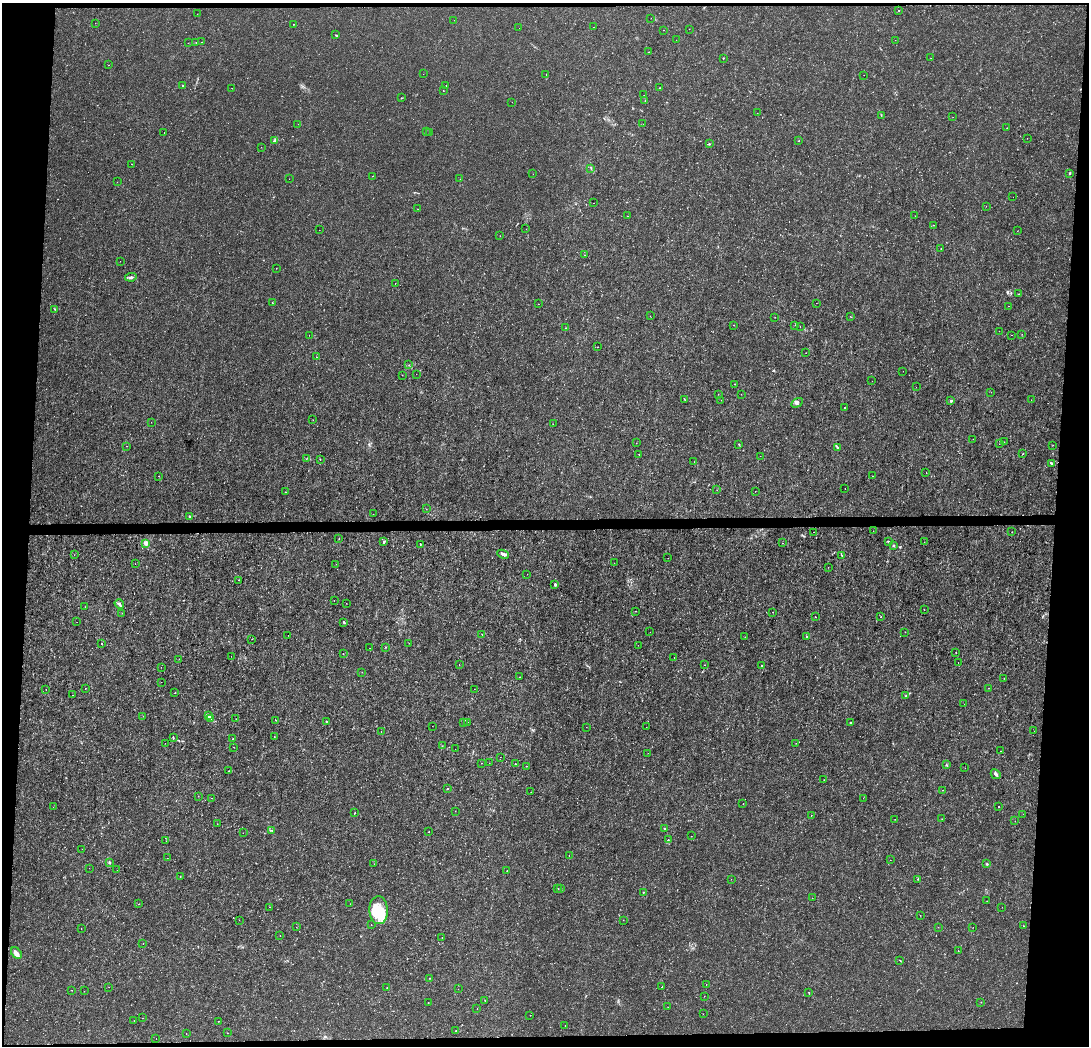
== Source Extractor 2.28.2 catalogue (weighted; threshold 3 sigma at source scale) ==
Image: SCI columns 12-4358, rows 217-4391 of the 4358 x 4605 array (HDU 1 of 3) = the unmasked area's bounding box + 8 px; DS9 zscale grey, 4 x 4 block average (1 PNG px = mean of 4 x 4 image px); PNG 1091 x 1048 px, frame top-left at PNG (2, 3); each listed source drawn as its Kron ellipse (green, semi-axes under 4 px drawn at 4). Shown black and unused: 8% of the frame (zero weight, under 3 of 4 exposures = <1% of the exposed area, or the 3 px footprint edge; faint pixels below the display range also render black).
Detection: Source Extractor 2.28.2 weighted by HDU 2 'WHT'. Background -1.94e-04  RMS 8.4e-04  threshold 0.00377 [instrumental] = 3 sigma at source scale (4.5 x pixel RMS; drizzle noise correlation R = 1.50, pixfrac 1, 0.0396/0.0396 arcsec/px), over >= 5 px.
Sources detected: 342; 4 too faint to see at this stretch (4 x 4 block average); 1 inside a brighter object's white glare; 4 cosmic-ray / hot-pixel residue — neither listed nor drawn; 3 coinciding with a brighter row at this scale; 6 inside a brighter listed object's ellipse — not listed separately; the other 324 listed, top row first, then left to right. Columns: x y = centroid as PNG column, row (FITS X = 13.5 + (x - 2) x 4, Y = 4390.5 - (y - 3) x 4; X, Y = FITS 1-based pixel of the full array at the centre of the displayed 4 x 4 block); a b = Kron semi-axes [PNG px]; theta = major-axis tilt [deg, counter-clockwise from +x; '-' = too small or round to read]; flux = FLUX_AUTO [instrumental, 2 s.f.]
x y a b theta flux
899 10 2 2 - 0.39
197 14 2 2 - 0.2
651 18 2 2 - 0.067
454 20 2 2 - 0.077
95 23 2 2 - 0.21
293 24 2 2 - 0.12
593 27 2 2 - 0.12
519 28 2 2 - 0.16
689 29 2 2 - 0.11
663 30 2 2 - 0.19
336 35 2 2 - 0.17
676 40 2 2 - 0.09
895 40 2 2 - 0.2
196 42 2 2 - 0.14
201 42 2 2 - 0.095
188 43 2 2 - 0.18
649 52 2 2 - 0.15
723 58 2 2 - 0.26
931 58 2 2 - 0.09
109 65 2 2 - 0.075
423 74 2 2 - 0.11
546 75 2 2 - 0.2
864 75 2 2 - 0.14
182 85 2 2 - 0.21
446 85 2 2 - 0.39
232 88 2 2 - 0.1
660 88 2 2 - 0.16
443 91 2 2 - 0.11
644 95 2 2 - 0.092
401 98 2 2 - 0.19
645 100 2 2 - 0.2
512 102 2 2 - 0.078
757 113 2 2 - 0.1
881 115 2 2 - 0.23
953 117 2 2 - 0.088
298 124 2 2 - 0.083
643 124 2 2 - 0.12
1007 128 2 2 - 0.15
164 132 2 2 - 0.1
426 132 2 2 - 0.056
429 132 2 2 - 0.14
1027 138 2 2 - 0.068
274 141 4 2 - 0.55
799 141 2 2 - 0.16
709 144 2 2 - 0.41
261 147 2 2 - 0.071
131 164 2 2 - 0.12
591 168 2 2 - 0.21
1070 173 3 2 - 0.42
533 174 2 2 - 0.12
373 176 2 2 - 0.17
289 179 2 2 - 0.076
460 179 2 2 - 0.076
117 182 2 2 - 0.079
1013 197 2 2 - 0.064
594 203 2 2 - 0.12
986 206 2 2 - 0.065
418 209 2 2 - 0.14
628 216 2 2 - 0.18
915 216 2 2 - 0.084
933 225 2 2 - 0.18
526 229 2 2 - 0.085
319 230 2 2 - 0.074
1017 231 2 2 - 0.1
500 236 2 2 - 0.099
941 248 2 2 - 0.14
584 255 2 2 - 0.15
120 261 2 2 - 0.12
276 268 2 2 - 0.22
131 277 6 2 11 1
395 283 2 2 - 0.15
1018 294 2 2 - 0.22
272 303 2 2 - 0.13
816 303 2 2 - 0.089
538 304 2 2 - 0.17
1008 306 2 2 - 0.16
55 309 3 2 - 0.23
650 316 2 2 - 0.1
850 316 2 2 - 0.13
775 317 2 2 - 0.11
734 325 2 2 - 0.18
795 325 2 2 - 0.082
800 327 2 2 - 0.17
566 328 2 2 - 0.15
999 331 2 2 - 0.059
1022 334 2 2 - 0.081
309 335 2 2 - 0.074
1012 335 2 2 - 0.22
598 347 2 2 - 0.16
806 353 2 2 - 0.096
317 357 2 2 - 0.1
409 365 2 2 - 0.15
903 371 2 2 - 0.24
416 374 2 2 - 0.1
402 375 2 2 - 0.096
872 381 2 2 - 0.08
735 384 2 2 - 0.15
916 387 2 2 - 0.077
991 392 2 2 - 0.12
718 394 2 2 - 0.12
741 394 2 2 - 0.081
684 399 3 2 - 0.25
721 400 2 2 - 0.067
1031 400 2 2 - 0.078
951 401 3 2 - 0.59
797 403 6 3 30 1
845 407 2 2 - 0.48
313 420 2 2 - 0.1
151 422 2 2 - 0.073
553 424 2 2 - 0.092
973 439 2 2 - 0.13
1004 442 2 2 - 0.1
636 443 2 2 - 0.085
739 444 3 2 - 0.28
999 444 2 2 - 0.2
1053 445 2 2 - 0.12
126 446 2 2 - 0.11
837 448 3 2 - 0.74
639 454 2 2 - 0.25
1023 454 2 2 - 0.18
760 456 2 2 - 0.13
306 459 2 2 - 0.19
320 459 2 2 - 0.22
694 462 2 2 - 0.091
1051 463 2 2 - 0.99
926 472 2 2 - 0.086
159 476 2 2 - 0.22
872 476 2 2 - 0.11
845 489 2 2 - 0.096
717 490 2 2 - 0.096
755 491 2 2 - 0.1
285 492 2 2 - 0.16
426 509 2 2 - 0.18
373 514 2 2 - 0.071
189 516 2 2 - 0.52
873 531 2 2 - 0.078
814 532 2 2 - 0.35
1012 532 2 2 - 0.16
339 539 2 2 - 0.12
384 542 4 2 - 0.71
888 542 3 2 - 0.4
924 542 2 2 - 0.11
146 543 2 2 - 9.4
782 543 2 2 - 0.17
420 544 2 2 - 1.6
893 546 2 2 - 0.87
503 554 6 3 -27 1.6
74 555 2 2 - 0.12
841 555 3 2 - 0.34
668 558 2 2 - 0.1
614 563 2 2 - 0.12
135 564 2 2 - 0.09
336 564 2 2 - 0.084
828 567 2 2 - 0.066
527 574 2 2 - 0.096
239 580 2 2 - 0.16
555 584 3 2 - 0.68
334 601 2 2 - 0.11
119 604 5 2 - 1.1
346 604 2 2 - 0.1
85 607 2 2 - 0.12
924 610 2 2 - 0.17
635 611 2 2 - 0.23
773 612 2 2 - 0.45
122 613 2 2 - 0.096
815 617 2 2 - 1.1
881 617 2 2 - 0.25
77 622 2 2 - 0.14
344 622 4 2 - 0.5
650 632 2 2 - 0.076
905 632 2 2 - 0.11
482 634 2 2 - 0.3
288 635 2 2 - 0.16
745 637 2 2 - 0.094
807 637 2 2 - 0.42
252 639 2 2 - 0.19
409 643 2 2 - 0.098
102 644 2 2 - 0.17
638 645 2 2 - 0.13
386 647 2 2 - 0.18
370 648 2 2 - 0.11
956 653 2 2 - 0.16
343 654 2 2 - 0.2
231 656 2 2 - 0.072
674 658 2 2 - 0.086
179 659 2 2 - 0.096
958 662 2 2 - 0.21
459 665 2 2 - 0.22
705 665 2 2 - 0.1
761 666 3 2 - 0.27
161 667 2 2 - 0.11
362 672 2 2 - 0.097
520 677 2 2 - 0.22
1004 678 2 2 - 0.089
161 682 2 2 - 0.11
85 688 2 2 - 0.16
989 688 2 2 - 0.081
46 689 2 2 - 0.16
474 689 2 2 - 0.07
175 693 2 2 - 0.39
73 695 2 2 - 0.53
906 696 3 2 - 0.32
964 704 2 2 - 0.073
143 716 2 2 - 0.1
208 716 3 2 - 0.57
210 718 3 2 - 0.68
236 719 2 2 - 0.11
276 720 2 2 - 0.24
326 722 3 2 - 0.24
468 722 2 2 - 0.14
850 722 2 2 - 0.33
464 723 2 2 - 0.17
432 726 2 2 - 0.1
586 727 2 2 - 0.2
646 727 2 2 - 0.09
1034 731 2 2 - 0.1
381 732 2 2 - 0.14
173 737 3 2 - 0.43
274 737 2 2 - 0.21
233 739 2 2 - 0.15
165 743 2 2 - 0.17
796 743 2 2 - 0.12
442 746 2 2 - 0.1
233 747 2 2 - 0.096
455 749 2 2 - 0.061
1000 751 2 2 - 0.064
648 753 2 2 - 0.1
500 757 2 2 - 0.081
481 763 2 2 - 0.12
489 763 2 2 - 0.08
515 764 2 2 - 0.27
946 765 2 2 - 0.3
527 766 2 2 - 0.2
965 768 2 2 - 0.095
229 771 2 2 - 0.19
996 774 5 3 - 1.1
824 780 2 2 - 0.11
447 788 2 2 - 0.3
943 790 2 2 - 0.14
531 792 2 2 - 0.16
198 796 2 2 - 0.1
211 798 2 2 - 0.11
863 798 2 2 - 0.14
743 804 2 2 - 0.2
53 807 2 2 - 0.13
999 807 2 2 - 0.2
455 811 2 2 - 0.26
355 813 2 2 - 0.28
1023 814 2 2 - 0.074
811 815 2 2 - 0.1
895 819 2 2 - 0.1
942 819 2 2 - 0.2
1015 821 2 2 - 0.078
217 824 2 2 - 0.097
665 829 3 2 - 0.41
272 830 2 2 - 0.21
429 831 2 2 - 0.13
243 833 2 2 - 0.088
691 836 2 2 - 0.11
668 839 2 2 - 0.15
166 841 2 2 - 0.1
82 849 2 2 - 0.17
569 855 2 2 - 0.13
167 858 2 2 - 0.1
890 860 2 2 - 0.072
109 862 2 2 - 1.1
374 864 2 2 - 0.16
986 864 2 2 - 0.32
89 868 2 2 - 0.13
117 870 2 2 - 0.15
507 870 2 2 - 0.15
180 877 2 2 - 0.17
731 879 2 2 - 0.18
918 879 2 2 - 0.3
558 888 2 2 - 0.17
560 888 2 2 - 0.22
643 892 2 2 - 0.21
812 898 2 2 - 0.12
987 901 2 2 - 0.08
139 904 2 2 - 0.2
350 904 2 2 - 0.066
270 907 2 2 - 0.11
1002 907 2 2 - 0.095
379 910 14 9 -88 17
920 915 2 2 - 0.13
239 920 2 2 - 0.067
623 920 2 2 - 0.11
371 925 2 2 - 0.12
1023 926 2 2 - 0.39
296 927 2 2 - 0.17
938 927 2 2 - 0.12
81 928 2 2 - 0.14
973 928 2 2 - 0.11
280 935 2 2 - 0.18
442 938 2 2 - 0.09
143 944 2 2 - 0.11
958 950 2 2 - 0.13
16 953 6 4 -50 2.3
900 960 3 2 - 0.28
429 978 2 2 - 0.28
706 984 2 2 - 0.11
109 987 2 2 - 0.1
662 987 2 2 - 0.21
387 988 2 2 - 0.17
458 989 2 2 - 0.082
72 990 2 2 - 0.098
84 991 2 2 - 0.11
809 993 2 2 - 0.2
704 996 2 2 - 0.092
485 1001 2 2 - 0.81
428 1002 2 2 - 0.2
981 1002 2 2 - 0.14
668 1007 2 2 - 0.084
477 1008 2 2 - 0.16
703 1014 2 2 - 0.19
530 1015 2 2 - 0.11
143 1018 2 2 - 0.2
134 1021 2 2 - 0.1
218 1021 2 2 - 0.21
565 1025 2 2 - 0.16
456 1031 2 2 - 0.28
228 1033 2 2 - 0.13
186 1034 2 2 - 0.1
156 1039 2 2 - 0.14
Diffuse or blended objects may show on this block-average render without a row.